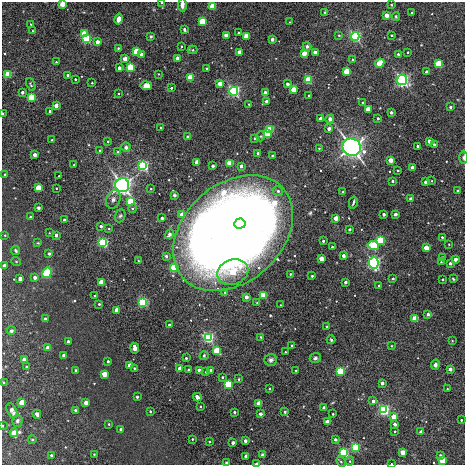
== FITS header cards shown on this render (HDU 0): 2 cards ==
NAXIS1  =                  463
NAXIS2  =                  463

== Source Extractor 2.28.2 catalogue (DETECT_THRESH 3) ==
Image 463 x 463 px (HDU 0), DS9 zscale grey, 1 PNG px = 1 image px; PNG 467 x 467 px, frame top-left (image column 1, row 463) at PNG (2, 2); each listed source drawn as its Kron ellipse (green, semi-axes under 4 px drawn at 4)
Background 6.11e-04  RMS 0.011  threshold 0.0326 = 3 sigma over >= 5 px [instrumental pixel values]
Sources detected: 283; all 283 listed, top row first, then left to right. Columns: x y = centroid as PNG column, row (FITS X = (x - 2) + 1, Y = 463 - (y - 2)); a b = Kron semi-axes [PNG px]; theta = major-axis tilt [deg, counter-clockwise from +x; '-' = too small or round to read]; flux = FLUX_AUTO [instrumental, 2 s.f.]
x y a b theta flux
161 3 3 2 - 0.8
62 4 3 3 - 20
182 5 6 4 88 4.2
391 5 3 2 - 0.67
212 6 3 3 - 34
325 12 3 3 - 0.78
412 13 3 3 - 1
386 15 3 3 - 11
396 16 4 3 - 0.86
119 19 5 3 - 13
202 21 4 3 - 40
289 22 3 2 - 0.41
31 24 3 2 - 0.59
184 29 3 3 - 1.4
33 31 3 2 - 0.72
84 33 4 4 - 22
238 33 3 3 - 1.1
226 35 3 3 - 10
339 35 4 3 - 1
392 35 3 2 - 0.9
151 36 3 3 - 1.8
246 36 3 3 - 25
355 36 4 4 - 190
87 39 4 4 - 170
272 39 3 3 - 4.9
97 42 3 3 - 8.4
181 46 3 2 - 0.78
307 46 4 4 - 1.6
118 48 3 3 - 0.72
192 50 5 4 - 0.95
136 52 4 3 - 44
239 52 3 3 - 11
315 52 3 3 - 7.3
408 52 3 2 - 0.77
304 53 3 3 - 16
141 54 3 3 - 2.9
398 54 3 3 - 1.8
125 59 3 3 - 13
177 59 3 3 - 11
353 59 4 3 - 1.3
56 62 3 3 - 0.75
380 63 5 3 - 37
439 64 4 4 - 76
131 67 4 4 - 78
119 68 3 3 - 5.5
206 68 3 3 - 1.1
346 72 3 3 - 34
427 72 3 3 - 3.7
8 74 4 3 - 52
158 74 2 2 - 0.41
68 75 3 3 - 2.8
190 78 4 3 - 46
75 79 3 3 - 1
308 80 3 3 - 65
402 80 5 5 - 210
92 83 3 2 - 0.67
220 84 3 3 - 16
287 84 3 3 - 1.7
31 85 6 3 -65 1.1
146 86 6 4 -9 22
171 88 3 3 - 1.4
293 90 4 3 - 25
234 91 4 4 - 240
22 92 3 3 - 2.8
118 93 3 3 - 1
265 93 3 3 - 5.4
309 95 3 2 - 0.62
32 97 4 4 - 89
266 101 3 3 - 3.2
363 103 3 2 - 0.85
249 104 2 2 - 0.5
56 106 4 3 - 7.9
450 107 3 3 - 1.8
368 109 3 3 - 26
50 111 3 3 - 1.3
391 112 3 3 - 2.8
3 113 3 2 - 0.77
378 118 3 3 - 1.6
320 119 3 3 - 9.5
330 119 4 3 - 10
161 128 3 3 - 1.3
270 129 4 3 - 55
329 129 3 3 - 5.9
267 133 4 3 - 54
261 136 5 3 - 0.69
187 137 3 3 - 2.3
255 138 3 3 - 2
52 140 3 3 - 0.82
429 141 3 3 - 5.1
108 142 4 3 - 0.86
434 144 3 3 - 1.8
418 146 3 3 - 2.5
126 147 5 4 - 2
352 147 9 8 - 340
319 148 3 2 - 0.65
100 150 3 3 - 1.1
118 152 3 3 - 1.4
258 153 3 3 - 1.4
35 155 3 3 - 8.2
272 155 3 2 - 0.74
463 157 7 3 90 1.5
391 160 3 3 - 14
197 162 3 3 - 14
230 163 4 3 - 47
74 165 2 2 - 0.46
143 165 4 4 - 270
213 166 3 3 - 3.4
241 166 3 3 - 3.4
412 167 3 3 - 7.8
398 170 3 3 - 0.93
5 174 3 3 - 0.76
59 176 3 3 - 0.65
392 181 3 3 - 1.8
432 181 3 2 - 0.45
426 182 3 3 - 6.8
122 185 7 7 - 290
38 188 3 3 - 36
56 188 3 2 - 0.65
151 189 3 2 - 0.71
278 191 5 4 - 1.8
458 191 3 3 - 2.5
343 192 3 3 - 1.5
174 195 3 3 - 1
113 199 9 7 69 2.6
411 199 3 3 - 4.9
130 202 4 4 - 50
353 203 6 2 75 1.2
38 208 3 3 - 3.7
133 208 4 4 - 1.1
384 214 3 3 - 3.5
395 214 3 3 - 4.2
182 215 3 3 - 17
120 216 7 5 71 1.2
30 217 3 3 - 1
162 218 4 3 - 1.2
336 218 3 3 - 14
64 220 3 3 - 1.3
240 223 5 5 - 380
101 226 3 3 - 2.4
109 229 2 2 - 0.57
350 229 3 3 - 1.8
49 233 2 2 - 0.51
233 233 67 49 42 1500
169 234 5 4 - 4.6
5 235 2 2 - 0.55
56 235 3 3 - 4.2
442 237 3 3 - 0.92
381 240 4 4 - 110
323 241 3 3 - 1.6
103 242 4 4 - 200
38 243 3 2 - 0.48
449 244 3 2 - 0.44
373 245 5 4 - 81
332 247 3 3 - 1.2
426 248 3 3 - 21
16 251 4 3 - 1.2
49 254 3 3 - 1.9
166 256 3 3 - 1.6
343 256 3 3 - 4.1
442 257 2 2 - 0.68
321 259 3 3 - 14
455 259 3 3 - 6.7
16 261 5 3 - 0.56
138 261 3 3 - 0.71
441 262 3 2 - 0.59
374 263 5 5 - 180
450 263 3 3 - 3
4 266 3 3 - 7.4
174 268 4 4 - 32
233 272 16 12 18 40
47 273 5 4 - 130
290 274 3 3 - 0.82
312 276 3 3 - 1.2
35 277 3 3 - 4.3
20 278 4 3 - 6.4
393 278 3 3 - 1.1
442 279 3 3 - 1.2
453 279 3 2 - 0.64
101 282 3 3 - 29
345 282 3 3 - 3.6
379 286 3 2 - 0.79
225 292 3 3 - 0.88
95 295 3 2 - 0.9
263 295 4 3 - 91
246 297 3 3 - 6.6
143 302 4 4 - 190
257 303 4 3 - 0.77
99 304 3 3 - 1.2
281 305 3 2 - 0.7
117 310 3 3 - 20
428 314 3 3 - 3.4
45 319 3 3 - 4.4
415 319 3 3 - 36
169 325 3 3 - 2.1
327 327 3 3 - 0.97
11 331 4 4 - 1.7
208 337 4 4 - 310
261 337 3 2 - 0.63
331 340 4 3 - 1
68 341 3 3 - 1.9
452 341 2 2 - 0.49
292 345 3 3 - 0.92
391 346 3 3 - 0.61
48 348 4 3 - 7.7
135 348 5 3 - 9.2
217 351 4 3 - 76
285 352 2 2 - 0.57
64 355 3 3 - 3.1
204 355 5 3 - 0.95
186 358 3 3 - 1.1
315 358 5 5 - 1.7
24 360 4 3 - 6
271 360 6 6 - 1.8
108 361 3 3 - 1.2
130 365 3 3 - 15
435 365 5 4 - 2.5
26 367 3 3 - 1.4
134 368 3 3 - 0.89
180 368 3 3 - 12
450 369 3 3 - 4.7
189 370 3 3 - 3.4
199 370 3 3 - 9.2
211 370 3 3 - 1.6
296 370 2 2 - 0.51
75 371 3 2 - 0.84
340 371 4 4 - 120
206 372 4 3 - 0.58
104 374 4 3 - 13
222 377 3 3 - 1.2
239 379 3 3 - 0.83
3 382 3 3 - 0.68
382 383 3 3 - 5.2
228 384 4 4 - 110
269 388 3 2 - 0.65
447 389 2 2 - 0.55
137 397 3 3 - 1.3
197 397 4 3 - 7.3
373 401 3 3 - 4.2
22 403 4 4 - 22
86 403 3 3 - 9.6
259 403 3 3 - 18
200 406 3 2 - 0.79
324 408 3 3 - 8.8
75 410 3 3 - 1
384 410 4 4 - 320
12 411 8 4 -63 2.9
150 411 3 2 - 0.92
234 412 3 3 - 1.5
285 412 3 3 - 1.7
37 414 4 3 - 3.6
260 414 3 3 - 5.1
333 414 3 3 - 0.86
394 417 3 3 - 20
461 420 3 3 - 1.1
17 421 6 5 - 1.8
327 422 3 3 - 12
109 424 3 3 - 0.7
395 424 3 3 - 4.3
2 426 3 2 - 0.63
121 429 3 3 - 2.8
395 431 3 2 - 0.81
421 432 3 3 - 7.4
14 433 4 4 - 13
32 439 4 3 - 0.68
192 439 2 2 - 0.54
335 439 3 3 - 2.7
209 441 3 3 - 1
245 441 3 3 - 4.3
233 443 3 3 - 4.6
356 447 4 4 - 110
403 452 3 3 - 16
344 453 4 4 - 160
94 454 2 2 - 0.46
51 455 3 3 - 1.1
262 455 4 3 - 1.3
246 456 3 3 - 5.3
440 456 3 3 - 3.8
442 460 4 3 - 33
350 461 4 4 - 0.92
341 462 5 4 - 1.2
227 463 3 3 - 6.3
256 464 4 2 - 2.3
391 464 2 2 - 0.61
At the frame edge (FLAGS 8, measured only in part): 11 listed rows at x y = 161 3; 62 4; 182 5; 3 113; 463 157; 4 266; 3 382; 2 426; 227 463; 256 464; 391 464